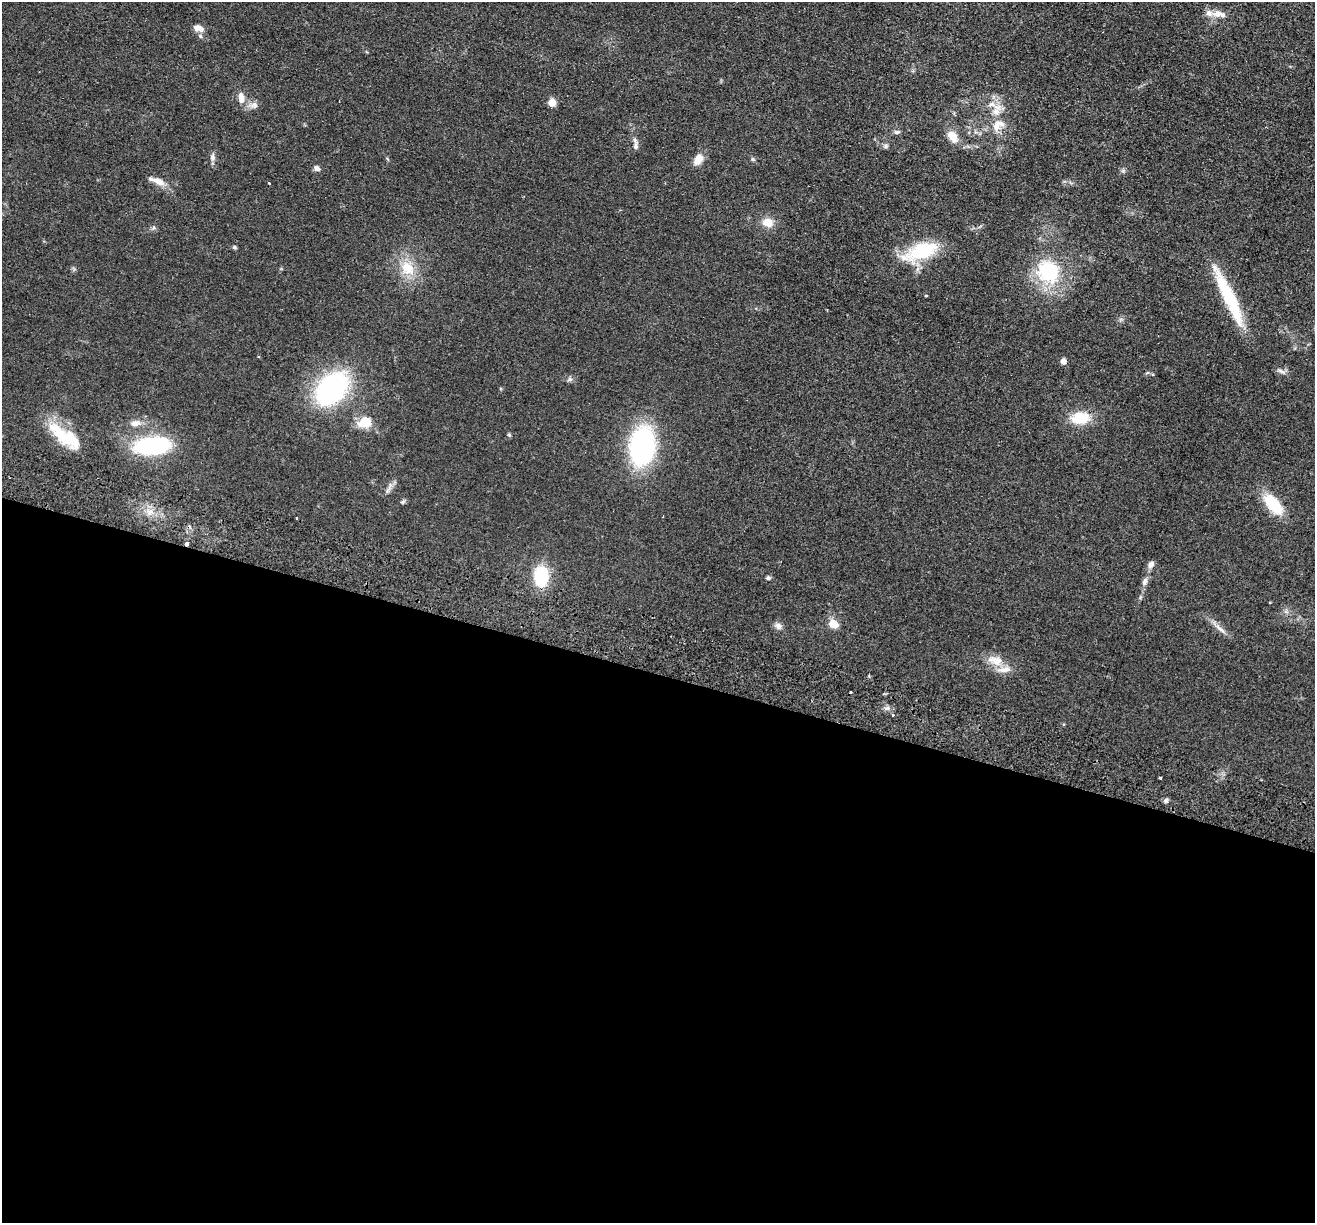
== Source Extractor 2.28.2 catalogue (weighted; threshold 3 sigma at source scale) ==
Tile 14 of 4 x 4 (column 2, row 4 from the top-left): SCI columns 1334-2646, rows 188-1408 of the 5292 x 5384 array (HDU 1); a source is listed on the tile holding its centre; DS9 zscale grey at full resolution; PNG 1317 x 1225 px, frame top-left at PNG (2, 2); no overlay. Shown black and unused: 45% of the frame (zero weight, under 2 of 3 exposures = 3% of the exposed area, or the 3 px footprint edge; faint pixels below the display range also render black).
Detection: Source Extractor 2.28.2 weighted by HDU 2 'WHT'; one run over the whole footprint, this tile lists its part. Background 0.0571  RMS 0.009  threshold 0.0403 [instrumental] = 3 sigma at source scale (4.5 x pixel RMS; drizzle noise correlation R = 1.50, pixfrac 1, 0.05/0.05 arcsec/px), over >= 5 px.
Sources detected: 54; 1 inside a brighter object's white glare — not listed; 4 inside a brighter listed object's ellipse — not listed separately; the other 49 listed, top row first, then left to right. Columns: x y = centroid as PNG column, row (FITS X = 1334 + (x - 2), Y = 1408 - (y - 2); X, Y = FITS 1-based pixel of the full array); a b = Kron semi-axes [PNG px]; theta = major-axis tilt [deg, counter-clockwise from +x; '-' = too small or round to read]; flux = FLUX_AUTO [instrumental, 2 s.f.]
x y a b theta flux
1217 14 10 8 8 6.3
198 28 12 7 -22 6
241 98 16 8 -84 6.6
552 103 5 5 - 19
255 105 9 6 -28 3.3
996 112 10 9 - 5.9
997 125 20 11 33 11
896 132 8 6 -1 1.9
952 136 17 10 -50 9.6
635 146 10 6 84 3
886 146 6 5 - 1.7
212 157 9 7 -82 3.1
698 159 14 9 56 8.4
317 168 8 7 - 2.7
158 181 21 7 -25 7.6
269 183 3 3 - 2.8
768 222 14 11 -17 9.6
234 247 6 5 - 1.2
922 251 41 16 19 48
408 268 22 15 -50 19
1048 272 30 28 -52 53
1231 299 61 14 -70 49
1063 361 5 4 - 6.7
1281 371 11 4 -26 2.6
570 379 7 4 90 1.6
331 389 31 21 53 140
1080 418 19 13 5 24
365 422 13 11 4 17
135 423 13 8 10 6.1
509 435 5 4 - 1.1
66 437 44 18 -31 36
153 446 35 15 5 93
642 446 32 20 84 150
403 502 7 4 43 1.4
1273 504 25 12 -49 33
297 518 3 2 - 0.75
186 544 3 3 - 6.1
1151 564 10 7 54 3.7
541 576 14 10 -88 57
768 578 6 5 - 1.5
1145 581 10 6 59 3.3
833 624 11 9 -28 9.9
778 626 10 7 -33 3.8
1221 629 15 5 -35 4.9
995 660 24 11 -13 12
851 692 3 3 - 2.9
893 715 3 3 - 1.8
1160 778 3 2 - 1.1
1166 801 6 5 - 1.8
Overlapping masked pixels (flux is a lower limit): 1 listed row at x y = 186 544
Unlisted compact peaks at least as high as the median listed source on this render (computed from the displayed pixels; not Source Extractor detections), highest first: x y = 887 708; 1123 171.